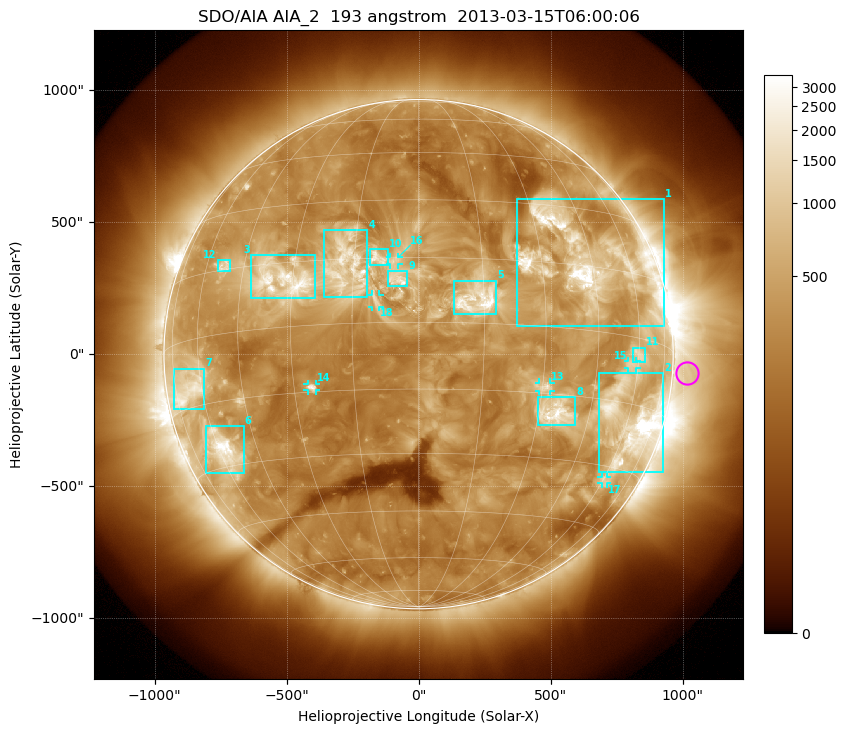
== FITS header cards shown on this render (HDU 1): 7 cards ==
TELESCOP= 'SDO/AIA'
INSTRUME= 'AIA_2'
WAVELNTH=                  193
WAVEUNIT= 'angstrom'
DATE-OBS= '2013-03-15T06:00:06.84'
CTYPE1  = 'HPLN-TAN'
CTYPE2  = 'HPLT-TAN'

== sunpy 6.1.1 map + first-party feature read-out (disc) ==
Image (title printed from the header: SDO/AIA AIA_2  193 angstrom  2013-03-15T06:00:06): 1024 x 1024 px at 2.4 arcsec/px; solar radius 965 arcsec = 402 px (full disc in frame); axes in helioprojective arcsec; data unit not stated in the header (colour bar unlabelled)
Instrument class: DISC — disc imager (sunpy class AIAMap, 193 A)
Bright regions (active regions / flare kernels): reference = the median radial profile (limb darkening/brightening removed); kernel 9 px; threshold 5 sigma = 737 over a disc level ~304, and >= 1.15x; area >= 12 px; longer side >= 10 px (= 24 arcsec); searched inside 0.97 R_sun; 18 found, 18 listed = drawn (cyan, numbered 1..; 6 of them under ~33 arcsec drawn as corner ticks so the feature stays visible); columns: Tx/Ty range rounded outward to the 5 arcsec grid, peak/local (2 s.f.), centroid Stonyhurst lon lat
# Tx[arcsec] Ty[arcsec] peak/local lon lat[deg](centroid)
1 370..930 105..590 16 +43 +17
2 685..930 -450..-70 21 +62 -19
3 -635..-390 210..375 9.8 -33 +11
4 -360..-195 215..470 6.4 -17 +13
5 135..295 150..280 10 +13 +5
6 -810..-660 -450..-270 12 -58 -26
7 -930..-810 -210..-55 6.7 -66 -11
8 450..595 -270..-160 9.9 +35 -19
9 -115..-40 260..315 6.5 -5 +10
10 -185..-115 335..400 5.4 -9 +15
11 810..860 -30..25 4.3 +60 -4
12 -760..-715 315..355 4.7 -52 +16
13 455..500 -140..-105 5.5 +31 -14
14 -420..-385 -140..-110 5.6 -25 -14
15 795..825 -55..-25 3.8 +57 -6
16 -110..-75 340..370 3.6 -6 +14
17 690..715 -490..-465 3.7 +61 -33
18 -175..-145 180..225 3.6 -10 +5
Off-limb structures (1.02-1.3 R_sun): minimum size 162 px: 2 found; the strongest spans PA ~230..305 deg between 1.02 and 1.3 R_sun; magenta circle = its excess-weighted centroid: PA ~265 deg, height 1.06 R_sun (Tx ~1015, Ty ~-70 arcsec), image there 2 x the reference